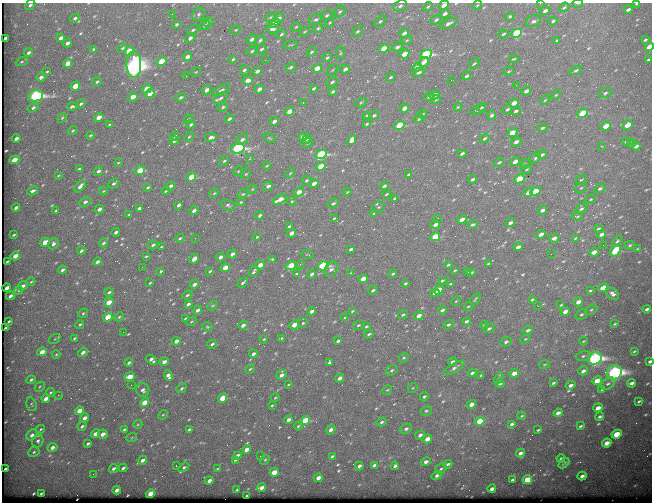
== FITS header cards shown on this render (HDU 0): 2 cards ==
NAXIS1  =                  650
NAXIS2  =                  500

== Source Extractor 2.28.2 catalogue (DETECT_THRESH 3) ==
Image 650 x 500 px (HDU 0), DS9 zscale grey, 1 PNG px = 1 image px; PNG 654 x 504 px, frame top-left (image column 1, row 500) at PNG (2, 3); each listed source drawn as its Kron ellipse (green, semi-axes under 4 px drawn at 4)
Background 682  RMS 3.5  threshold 10.5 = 3 sigma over >= 5 px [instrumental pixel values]
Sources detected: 592; of the 592, the 500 brightest by FLUX_AUTO listed and drawn (92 fainter detections omitted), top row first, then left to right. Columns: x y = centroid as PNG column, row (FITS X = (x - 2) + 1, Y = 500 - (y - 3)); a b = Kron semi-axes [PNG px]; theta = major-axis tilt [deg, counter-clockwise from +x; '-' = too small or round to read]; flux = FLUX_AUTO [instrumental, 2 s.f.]
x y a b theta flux
540 3 2 2 - 380
578 3 5 2 - 350
637 4 3 2 - 250
30 5 6 4 41 540
444 5 5 3 - 1600
477 5 5 4 - 250
400 6 7 5 23 520
428 7 5 4 - 270
564 7 5 3 - 340
628 10 4 3 - 560
545 11 5 3 - 860
340 12 6 4 48 410
172 14 3 2 - 500
199 14 7 5 53 580
445 14 5 3 - 770
327 15 6 5 - 440
510 16 4 4 - 370
271 17 6 3 33 280
75 18 5 3 - 490
279 18 5 4 - 630
316 20 7 5 27 530
436 20 6 4 31 480
380 21 7 4 43 430
533 21 8 5 19 750
553 21 4 3 - 420
208 22 6 4 34 440
330 22 5 3 - 230
274 23 5 4 - 1200
448 23 9 4 26 890
176 24 4 3 - 390
204 25 6 3 34 430
296 27 5 4 - 280
318 28 5 3 - 310
272 29 7 4 2 780
193 30 6 3 26 360
236 30 5 4 - 250
357 31 6 4 44 370
304 32 6 3 31 260
404 33 5 3 - 930
517 33 5 4 - 19000
281 34 5 4 - 420
503 34 5 3 - 360
5 38 4 3 - 640
61 38 4 3 - 950
190 38 6 4 40 740
252 39 5 4 - 760
260 40 6 4 40 490
407 40 5 3 - 250
557 40 4 2 - 260
645 40 4 3 - 340
67 43 4 3 - 880
291 45 7 2 10 220
397 47 6 4 31 620
649 47 4 3 - 2600
122 48 5 3 - 340
384 48 5 4 - 4500
93 49 3 3 - 230
261 49 5 4 - 460
129 51 5 4 - 6600
252 51 5 3 - 300
311 52 5 3 - 380
28 53 4 3 - 540
340 53 6 3 -83 260
404 54 5 3 - 2800
426 54 6 4 24 27000
187 57 4 3 - 1400
327 58 5 3 - 310
233 59 4 3 - 310
514 59 4 2 - 280
648 59 4 3 - 350
265 60 2 2 - 230
22 62 6 4 19 310
162 62 5 4 - 6400
424 62 6 4 38 1900
68 63 4 4 - 2500
134 64 13 7 -90 160000
474 64 6 3 40 320
290 67 5 4 - 460
417 67 5 3 - 1300
317 68 5 3 - 2700
345 69 4 3 - 870
244 70 5 4 - 550
333 70 7 3 44 250
576 70 7 4 23 420
47 71 3 2 - 230
257 71 4 3 - 960
509 71 5 3 - 240
196 72 5 3 - 210
419 72 6 4 26 540
186 76 2 2 - 240
467 76 4 3 - 540
41 77 4 3 - 760
391 77 5 3 - 340
248 80 5 4 - 1200
451 80 2 2 - 640
97 82 5 3 - 320
332 82 6 4 26 460
516 85 2 2 - 290
75 86 5 4 - 3800
314 88 4 3 - 370
147 89 5 4 - 4900
259 89 4 3 - 1300
207 90 4 3 - 1400
221 90 10 4 30 540
333 91 4 3 - 420
526 91 5 3 - 1200
605 93 7 5 22 480
150 94 5 4 - 3700
435 95 5 3 - 1300
556 95 5 3 - 220
36 96 7 5 12 51000
133 97 5 4 - 2500
181 97 5 4 - 510
429 97 5 3 - 330
220 98 8 5 34 750
436 99 5 3 - 230
545 100 5 3 - 230
303 103 3 2 - 820
361 103 6 4 30 300
514 103 5 3 - 2200
81 104 5 3 - 390
72 106 5 3 - 540
223 107 5 4 - 390
458 107 4 3 - 220
482 107 5 3 - 340
33 108 6 4 35 530
404 108 5 3 - 1600
507 109 5 3 - 430
478 110 8 3 20 390
289 111 5 3 - 2800
516 111 5 3 - 560
583 113 5 4 - 11000
423 114 5 3 - 260
367 115 4 2 - 220
374 115 5 4 - 390
492 115 4 4 - 540
62 118 5 3 - 250
99 118 5 4 - 2600
188 119 5 3 - 310
229 119 4 3 - 530
419 119 5 3 - 400
274 121 4 3 - 1200
109 124 4 2 - 210
367 124 4 3 - 270
191 125 5 3 - 400
628 125 5 4 - 4200
399 126 5 4 - 13000
606 126 5 3 - 4300
542 128 5 3 - 390
73 131 5 3 - 250
512 133 5 4 - 4500
90 135 4 2 - 280
174 136 5 3 - 630
189 137 5 4 - 250
211 137 6 3 12 920
303 137 5 3 - 1700
16 138 4 3 - 800
269 138 7 3 -26 280
485 138 5 4 - 430
307 139 5 4 - 350
242 140 6 5 - 890
352 140 5 4 - 1700
174 141 4 3 - 740
626 141 4 3 - 400
516 142 5 4 - 1000
308 143 5 4 - 320
631 143 4 3 - 550
601 146 4 3 - 230
636 146 4 3 - 720
238 148 7 5 17 41000
321 154 6 4 28 26000
462 154 4 3 - 580
542 155 5 3 - 520
535 158 6 4 48 460
249 159 3 2 - 2300
14 160 5 4 - 3900
224 161 5 4 - 340
499 162 5 3 - 430
515 162 5 3 - 1500
118 163 4 3 - 220
525 164 5 4 - 300
267 166 4 3 - 230
321 166 5 4 - 4200
79 169 3 3 - 360
527 169 5 3 - 250
140 170 5 4 - 5600
98 171 4 4 - 590
238 171 5 4 - 310
290 173 5 3 - 250
246 174 5 5 - 350
408 174 4 3 - 330
58 176 4 3 - 230
191 177 5 4 - 4600
473 179 4 3 - 530
519 179 5 4 - 7700
306 180 5 4 - 370
581 180 6 4 32 290
314 183 4 3 - 1600
113 184 5 4 - 530
80 186 7 4 50 1100
171 186 5 3 - 660
268 186 5 4 - 850
384 186 4 3 - 630
148 187 3 3 - 330
581 188 6 5 - 370
600 188 6 4 28 580
252 189 5 4 - 220
33 191 6 3 26 680
103 191 4 4 - 230
166 191 4 2 - 260
535 191 5 4 - 5900
299 192 5 4 - 1900
347 192 4 3 - 220
214 193 5 4 - 270
528 193 5 3 - 1200
243 194 5 4 - 310
386 194 4 3 - 270
395 198 4 2 - 260
280 199 8 3 27 2700
590 199 6 4 22 320
292 201 4 4 - 270
85 202 6 4 28 590
241 202 4 3 - 270
333 203 6 3 36 430
179 205 4 3 - 670
228 205 7 5 -20 510
16 207 4 3 - 700
378 207 6 5 - 380
139 208 4 3 - 770
99 209 5 3 - 1000
581 209 6 4 32 530
542 210 4 3 - 1000
56 211 3 2 - 360
194 211 4 3 - 900
374 214 4 3 - 210
129 215 4 3 - 300
260 215 4 3 - 530
577 216 5 3 - 310
334 218 3 2 - 240
438 218 2 2 - 370
462 219 5 3 - 1900
510 223 5 3 - 900
435 225 5 3 - 1200
472 225 5 3 - 420
289 226 4 3 - 450
598 229 4 3 - 420
116 232 4 3 - 680
291 233 4 3 - 1800
541 234 5 3 - 1400
601 234 5 3 - 950
14 235 3 2 - 240
257 237 4 3 - 230
435 237 5 4 - 8200
180 238 4 3 - 300
195 238 2 2 - 310
554 238 5 4 - 1400
575 238 3 2 - 210
617 241 6 4 50 420
45 242 5 3 - 3700
103 243 5 3 - 430
53 244 6 4 48 790
153 245 5 3 - 470
603 245 2 2 - 980
630 245 5 4 - 330
161 247 3 2 - 210
518 247 4 3 - 970
351 249 4 3 - 580
637 249 4 2 - 210
81 251 4 3 - 430
615 251 6 4 49 11000
594 252 5 3 - 2500
232 254 5 3 - 1000
551 254 2 2 - 1100
308 255 6 3 -17 250
15 256 4 3 - 2300
146 256 4 3 - 280
220 257 4 3 - 1200
194 259 5 3 - 1900
272 259 3 2 - 230
7 261 3 2 - 250
97 262 4 3 - 670
300 264 4 4 - 300
488 264 4 2 - 260
260 265 5 3 - 2000
291 265 5 4 - 6200
448 265 4 3 - 310
323 266 5 4 - 23000
142 267 2 2 - 210
225 268 5 3 - 3900
331 269 8 6 60 930
62 270 4 3 - 520
455 270 3 3 - 280
161 271 4 3 - 380
210 271 3 2 - 310
254 271 6 3 56 460
468 271 4 3 - 440
472 272 3 3 - 220
351 273 4 3 - 240
296 274 4 3 - 300
312 274 4 3 - 590
393 274 4 3 - 350
363 279 5 3 - 2200
442 280 4 2 - 330
31 282 4 3 - 230
150 283 3 2 - 240
243 283 6 3 41 440
405 283 3 3 - 300
194 284 4 3 - 990
450 284 3 2 - 280
23 286 5 4 - 1100
7 288 4 3 - 1700
603 288 5 3 - 2900
19 290 4 3 - 230
373 290 5 3 - 440
439 290 5 4 - 2300
590 291 3 2 - 260
109 292 4 3 - 480
435 293 5 4 - 2000
613 294 7 5 -39 830
187 295 5 4 - 340
10 296 4 3 - 810
475 299 7 2 59 270
532 299 4 3 - 320
456 301 5 3 - 240
109 302 5 3 - 3000
578 302 5 3 - 1700
188 304 4 3 - 660
561 305 4 3 - 250
212 306 5 3 - 260
468 306 4 3 - 230
538 306 3 2 - 460
647 309 4 3 - 590
198 310 5 3 - 860
442 310 4 4 - 530
591 310 6 4 29 410
312 311 4 3 - 1000
352 311 4 2 - 270
565 312 5 4 - 1700
83 313 5 4 - 300
403 315 5 3 - 350
581 315 6 4 32 410
419 316 5 3 - 1600
108 317 5 4 - 6500
119 317 5 4 - 280
345 317 3 3 - 230
185 318 4 2 - 260
9 321 3 2 - 290
466 321 4 3 - 480
191 322 5 2 - 230
303 323 5 4 - 360
80 324 4 4 - 340
615 324 3 2 - 240
243 325 4 3 - 950
294 325 5 4 - 2600
358 325 6 4 27 400
448 325 6 4 31 550
484 325 4 3 - 310
207 327 5 4 - 290
366 327 4 3 - 360
6 328 3 2 - 360
489 328 6 4 27 540
528 330 5 4 - 680
123 332 2 2 - 390
369 334 4 3 - 440
74 338 3 2 - 250
282 338 4 2 - 280
55 339 6 4 34 260
264 339 3 3 - 270
525 339 5 3 - 230
176 341 4 3 - 1400
338 341 4 3 - 570
583 341 4 3 - 250
506 342 6 4 23 600
212 344 5 3 - 460
634 351 4 3 - 230
42 352 5 3 - 2400
83 352 5 4 - 1000
56 354 4 4 - 260
253 354 4 3 - 940
583 356 7 5 13 480
404 358 5 4 - 340
595 358 7 6 - 72000
152 360 6 4 -36 940
650 361 3 3 - 510
164 362 5 4 - 1200
329 362 4 3 - 650
453 362 4 3 - 890
129 363 4 3 - 510
544 364 5 3 - 220
454 368 12 4 31 770
250 369 5 4 - 290
392 370 6 4 33 410
583 371 5 4 - 760
614 372 7 7 - 91000
472 373 4 3 - 480
514 373 5 4 - 2500
281 375 5 4 - 1200
481 375 3 3 - 240
168 376 6 4 -72 1200
130 377 5 4 - 4200
340 378 4 3 - 1300
499 378 6 4 62 450
31 380 5 3 - 470
597 381 5 4 - 3600
553 383 3 3 - 350
632 383 4 3 - 760
288 384 3 2 - 250
500 384 4 2 - 320
608 384 8 5 33 570
131 385 3 2 - 240
570 385 5 3 - 870
40 387 5 3 - 280
181 388 5 4 - 410
413 388 5 3 - 210
143 390 7 6 - 900
387 390 5 3 - 250
602 390 4 3 - 270
51 392 4 3 - 300
58 395 3 3 - 360
424 396 4 3 - 410
223 398 5 4 - 6400
275 398 4 3 - 240
46 399 4 3 - 1600
639 401 3 2 - 280
144 402 5 4 - 4500
31 404 7 5 -75 420
471 404 5 3 - 1400
272 405 3 2 - 240
598 408 5 3 - 2000
80 411 5 4 - 4500
426 411 6 4 13 380
558 413 4 3 - 1100
163 415 5 4 - 260
522 416 4 3 - 210
600 417 4 3 - 510
84 418 4 3 - 1600
288 420 4 3 - 1300
305 420 5 4 - 10000
480 421 5 4 - 5900
381 422 5 4 - 450
138 424 4 3 - 220
512 424 3 3 - 530
82 426 5 3 - 450
298 426 4 4 - 290
580 426 3 2 - 340
41 429 4 3 - 270
406 429 6 5 - 620
124 430 4 3 - 440
189 430 4 3 - 470
331 430 5 4 - 1100
538 430 3 3 - 240
95 434 5 3 - 2100
103 434 5 4 - 1800
617 434 5 4 - 6000
32 435 6 4 43 930
420 435 5 3 - 810
132 437 5 3 - 220
427 439 5 3 - 2400
38 441 6 5 - 680
607 443 5 4 - 2300
88 444 4 3 - 540
52 447 5 4 - 1100
246 449 5 3 - 2000
34 452 6 4 26 430
520 453 4 3 - 820
237 455 4 3 - 630
260 456 2 2 - 630
332 456 3 3 - 290
561 458 4 3 - 360
142 460 5 3 - 1100
235 460 3 2 - 270
265 460 5 4 - 300
426 462 5 4 - 1000
564 463 6 2 44 270
448 464 4 3 - 470
374 465 4 3 - 700
176 466 3 2 - 220
359 466 4 3 - 820
395 466 4 3 - 680
184 467 6 4 33 580
123 468 4 3 - 450
5 469 3 3 - 470
113 469 5 3 - 670
217 469 4 2 - 220
441 469 6 5 - 430
274 472 5 4 - 3900
93 474 3 2 - 280
437 476 5 4 - 620
582 476 4 3 - 920
318 478 4 3 - 1500
512 480 4 3 - 470
527 480 5 4 - 7400
209 481 4 3 - 1200
261 488 5 3 - 1300
492 489 4 3 - 1100
117 490 4 3 - 1300
237 490 4 2 - 280
41 493 3 2 - 280
150 494 5 3 - 5400
247 496 4 3 - 380
At the frame edge (FLAGS 8, measured only in part): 7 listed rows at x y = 540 3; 578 3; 637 4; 30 5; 444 5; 649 47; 650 361
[92 fainter detections neither listed nor drawn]